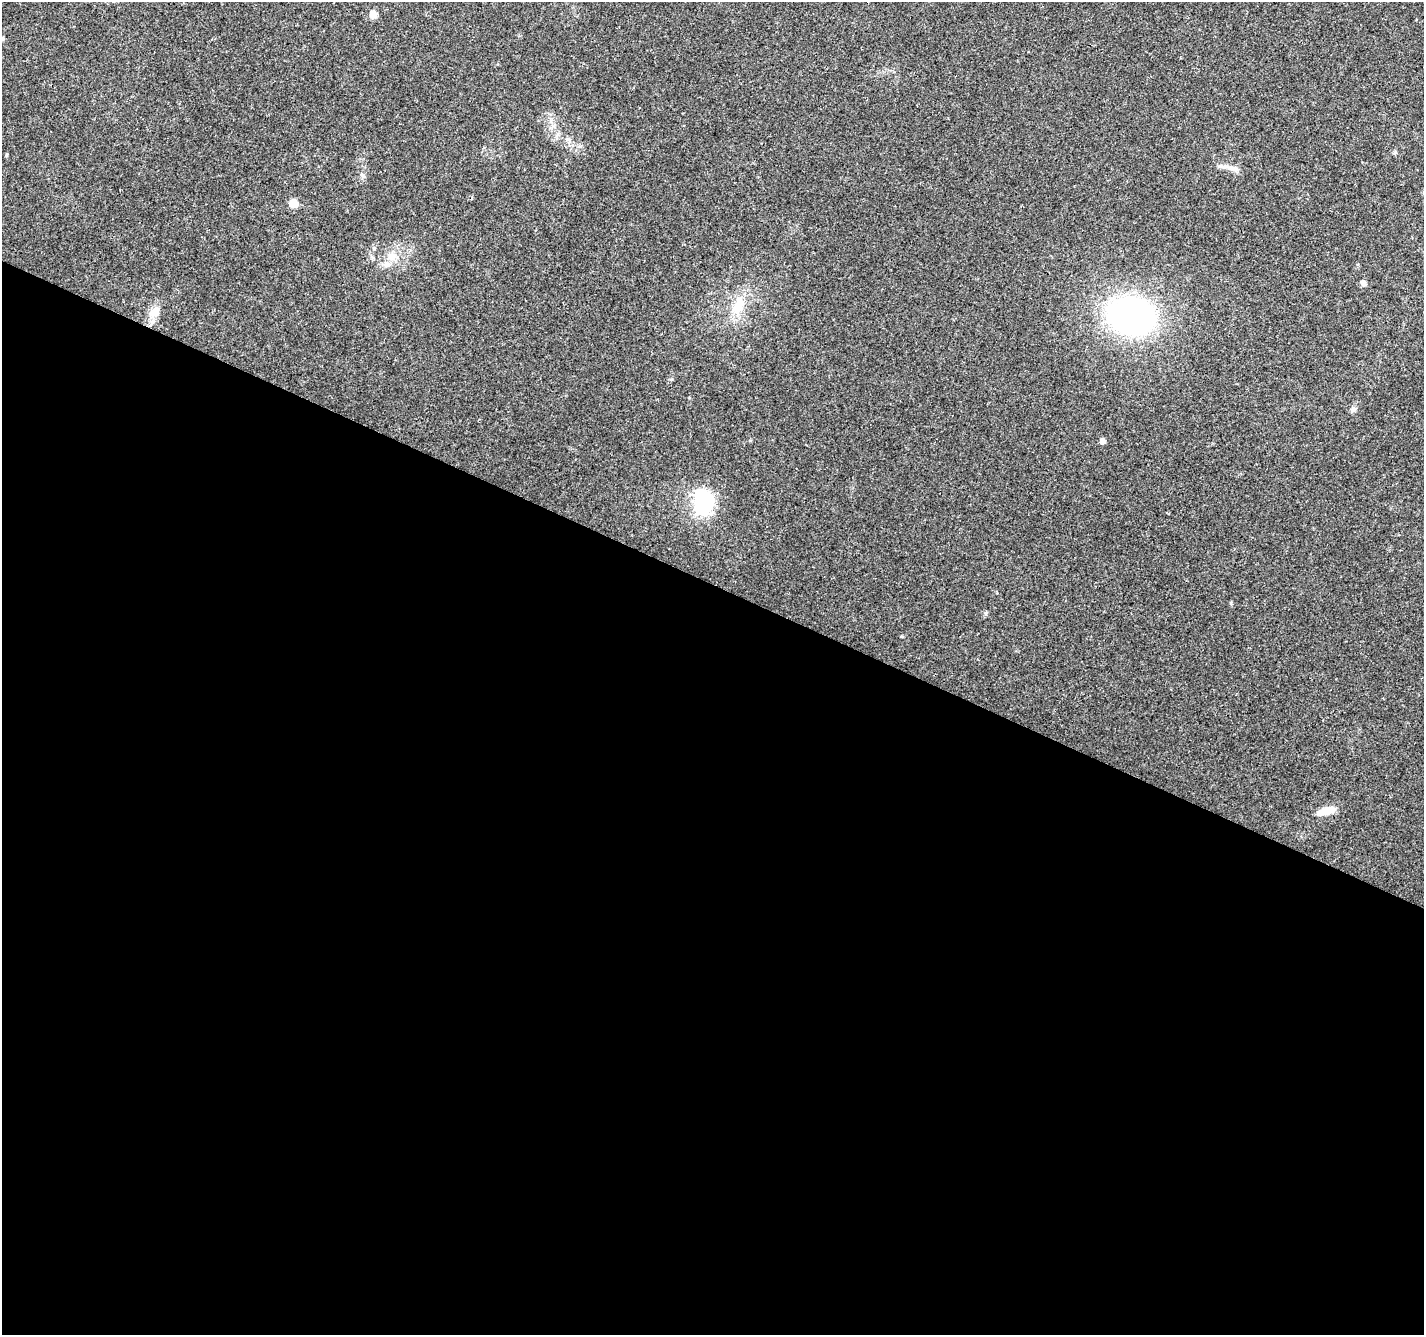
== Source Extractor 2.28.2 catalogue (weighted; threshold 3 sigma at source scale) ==
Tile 14 of 4 x 4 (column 2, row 4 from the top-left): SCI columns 1429-2850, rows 209-1541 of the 5705 x 5813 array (HDU 1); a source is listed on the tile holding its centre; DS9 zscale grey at full resolution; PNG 1426 x 1337 px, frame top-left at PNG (2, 2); no overlay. Shown black and unused: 56% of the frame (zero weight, under 3 of 4 exposures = <1% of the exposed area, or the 3 px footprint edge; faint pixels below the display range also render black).
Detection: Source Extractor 2.28.2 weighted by HDU 2 'WHT'; one run over the whole footprint, this tile lists its part. Background 0.0473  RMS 0.0039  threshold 0.0175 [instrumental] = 3 sigma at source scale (4.5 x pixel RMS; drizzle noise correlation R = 1.50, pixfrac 1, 0.0396/0.0396 arcsec/px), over >= 5 px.
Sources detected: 16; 1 inside a brighter listed object's ellipse — not listed separately; the other 15 listed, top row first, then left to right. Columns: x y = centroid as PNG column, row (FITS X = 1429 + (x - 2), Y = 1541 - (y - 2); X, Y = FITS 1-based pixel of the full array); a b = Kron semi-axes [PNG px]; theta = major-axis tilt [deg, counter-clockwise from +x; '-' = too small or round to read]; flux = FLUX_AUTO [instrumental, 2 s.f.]
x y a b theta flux
373 14 9 8 - 2.7
2 39 5 4 - 0.6
6 155 6 3 71 0.38
1233 168 18 7 -9 2.7
293 203 5 5 - 14
374 249 6 4 0 0.49
390 257 13 9 52 3.6
1363 283 7 6 - 1.3
738 306 28 13 67 9.3
154 312 17 12 38 4.4
1131 316 32 25 -15 140
1353 409 9 6 24 1.1
1102 441 5 4 - 3
703 502 35 21 -87 23
1326 811 24 8 14 5.1
Isophote crosses this tile's border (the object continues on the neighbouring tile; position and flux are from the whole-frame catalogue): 1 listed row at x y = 2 39
Unlisted compact peaks at least as high as the median listed source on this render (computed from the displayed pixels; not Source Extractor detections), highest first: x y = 986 614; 1231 603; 902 636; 1395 152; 672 379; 580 146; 689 398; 750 440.